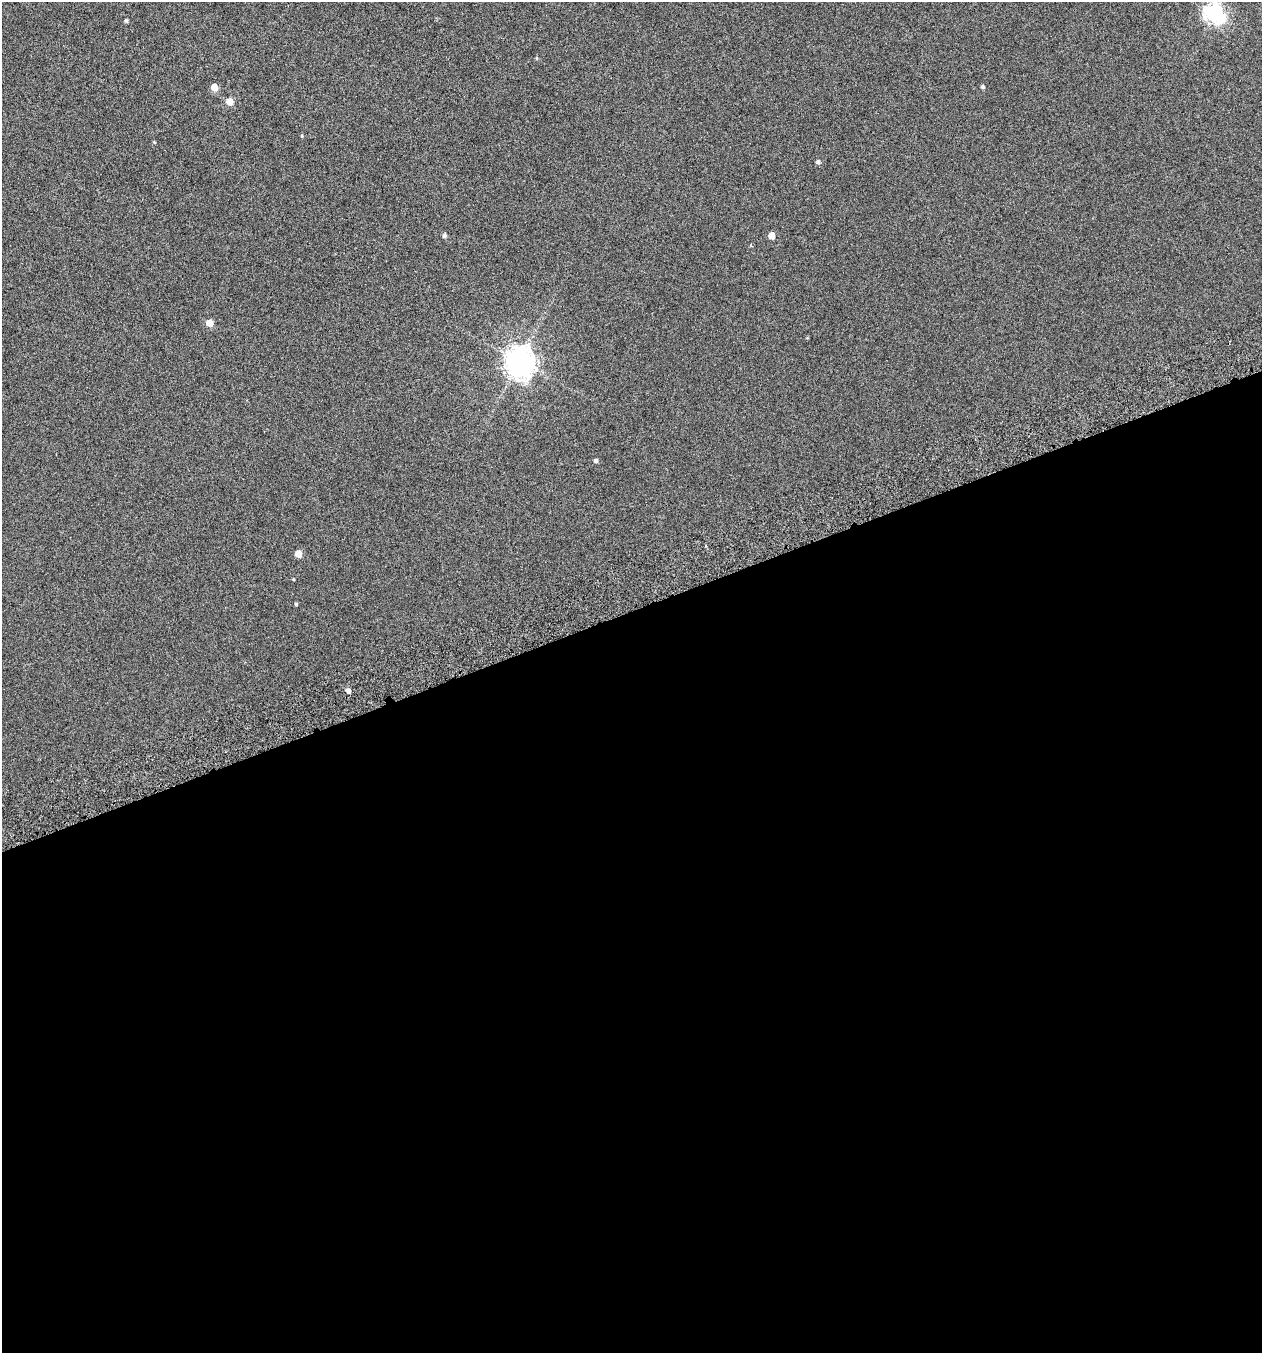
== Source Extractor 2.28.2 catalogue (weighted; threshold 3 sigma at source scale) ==
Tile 15 of 4 x 4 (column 3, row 4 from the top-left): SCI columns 2611-3870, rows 51-1401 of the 5271 x 5511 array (HDU 1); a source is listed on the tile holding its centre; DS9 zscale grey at full resolution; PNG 1264 x 1355 px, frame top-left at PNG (2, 2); no overlay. Shown black and unused: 55% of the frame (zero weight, under 4 of 7 exposures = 3% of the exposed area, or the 3 px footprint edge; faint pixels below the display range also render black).
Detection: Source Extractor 2.28.2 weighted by HDU 2 'WHT'; one run over the whole footprint, this tile lists its part. Background -1.89e-04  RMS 0.0033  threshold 0.0137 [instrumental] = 3 sigma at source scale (4.09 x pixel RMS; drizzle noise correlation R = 1.36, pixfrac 0.8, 0.0396/0.0396 arcsec/px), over >= 5 px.
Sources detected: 18; all 18 listed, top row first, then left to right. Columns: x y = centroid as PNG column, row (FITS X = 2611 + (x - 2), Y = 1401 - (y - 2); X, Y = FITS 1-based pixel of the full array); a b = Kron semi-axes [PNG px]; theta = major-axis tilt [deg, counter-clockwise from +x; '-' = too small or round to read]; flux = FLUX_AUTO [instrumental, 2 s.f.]
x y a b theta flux
1214 13 8 7 - 130
126 21 4 4 - 0.53
536 58 5 3 - 0.28
215 87 5 5 - 4.6
983 87 4 4 - 0.65
229 102 5 5 - 4.9
302 136 5 4 - 0.32
154 142 4 3 - 0.26
818 162 5 5 - 0.69
444 235 6 4 62 0.75
771 235 5 5 - 3.4
209 323 5 5 - 4.1
519 361 10 9 - 410
596 461 5 5 - 0.69
298 554 5 5 - 5
293 579 3 2 - 0.24
296 604 4 4 - 0.39
348 691 5 4 - 1.2
Isophote crosses this tile's border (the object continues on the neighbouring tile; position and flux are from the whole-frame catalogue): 1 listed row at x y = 1214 13